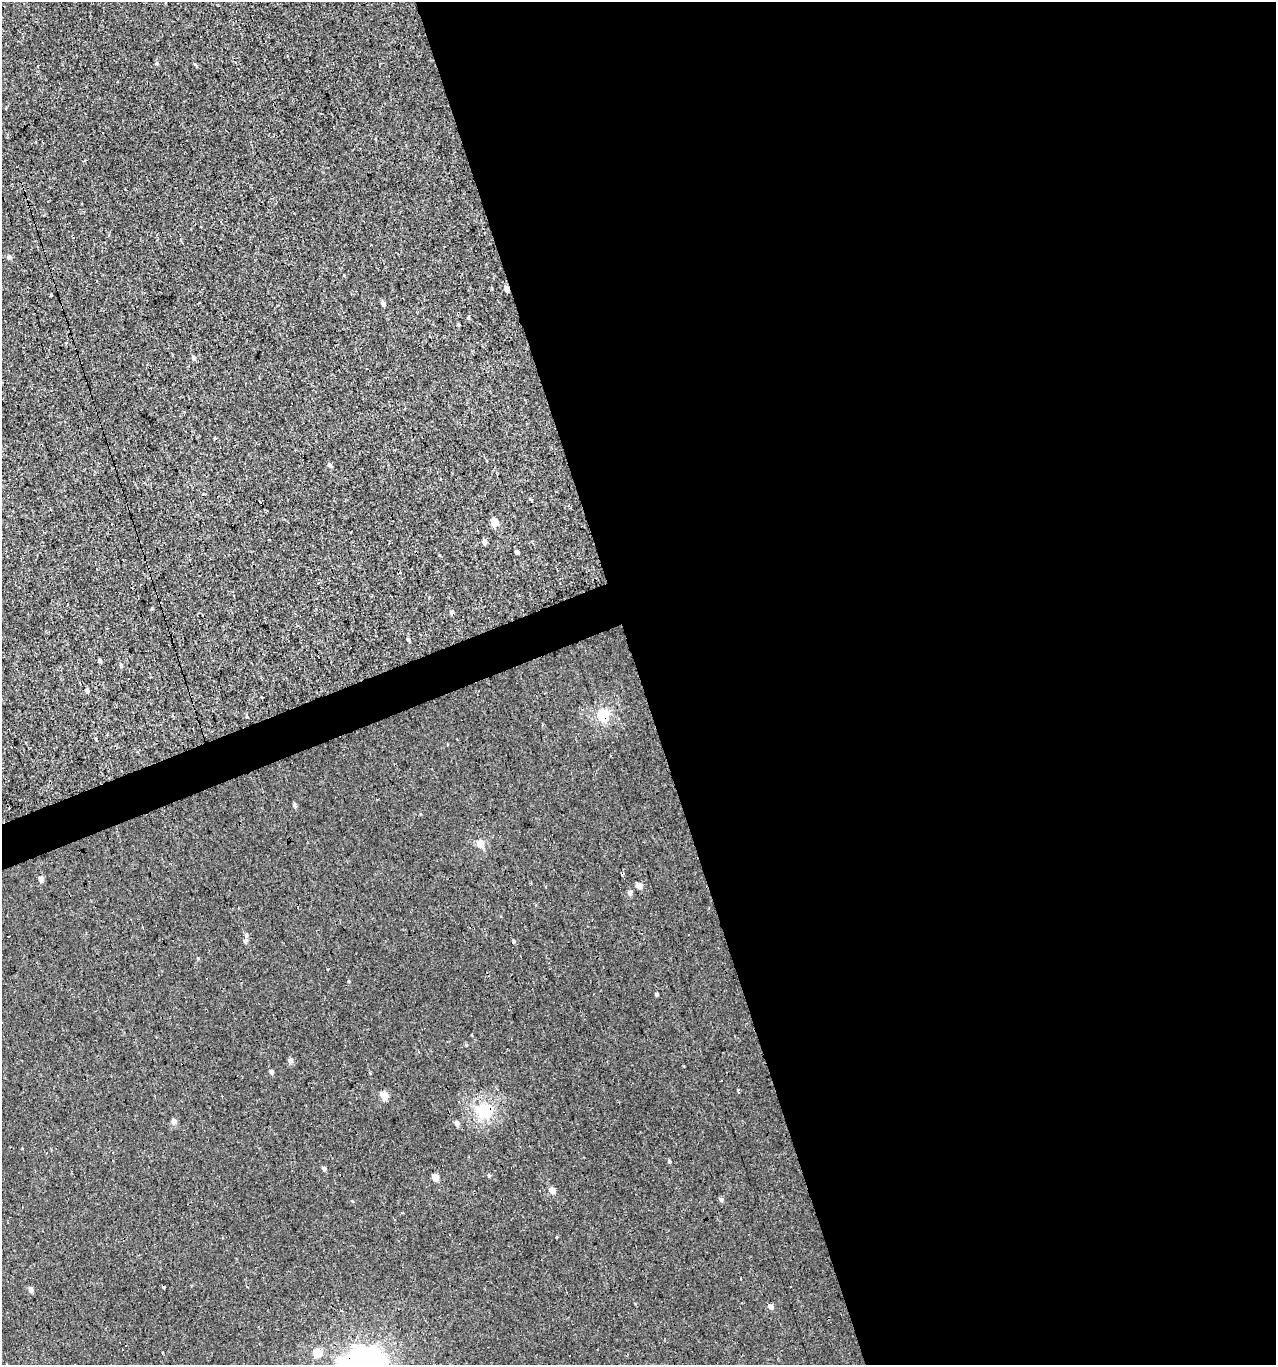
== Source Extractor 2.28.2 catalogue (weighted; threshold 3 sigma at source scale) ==
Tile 8 of 4 x 4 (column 4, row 2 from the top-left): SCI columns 3945-5218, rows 2727-4089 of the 5286 x 5452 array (HDU 1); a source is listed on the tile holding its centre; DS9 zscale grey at full resolution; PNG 1278 x 1367 px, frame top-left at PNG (2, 2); no overlay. Shown black and unused: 52% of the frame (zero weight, under 3 of 4 exposures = <1% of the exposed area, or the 3 px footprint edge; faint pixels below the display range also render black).
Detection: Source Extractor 2.28.2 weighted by HDU 2 'WHT'; one run over the whole footprint, this tile lists its part. Background 0.00134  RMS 0.003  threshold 0.0136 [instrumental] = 3 sigma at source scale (4.5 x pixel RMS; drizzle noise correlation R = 1.50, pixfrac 1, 0.0396/0.0396 arcsec/px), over >= 5 px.
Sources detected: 66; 14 cosmic-ray / hot-pixel residue — not listed; the other 52 listed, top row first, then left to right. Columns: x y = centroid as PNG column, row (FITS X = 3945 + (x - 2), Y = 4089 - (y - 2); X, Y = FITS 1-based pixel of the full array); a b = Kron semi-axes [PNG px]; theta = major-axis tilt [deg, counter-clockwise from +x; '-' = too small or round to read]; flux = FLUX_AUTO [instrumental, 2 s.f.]
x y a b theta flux
157 63 5 4 - 0.4
37 66 3 2 - 0.28
9 257 5 5 - 0.9
506 289 5 4 - 1.5
383 303 5 4 - 1.4
458 324 4 3 - 0.31
66 343 3 3 - 1.1
194 358 6 4 -67 0.99
215 437 3 3 - 0.48
330 465 6 4 -58 0.81
531 500 4 3 - 0.97
494 522 5 5 - 7.7
484 542 6 5 - 0.85
517 552 4 4 - 0.73
451 612 5 5 - 0.63
408 640 5 3 - 0.45
99 660 4 3 - 0.8
121 665 6 4 -73 0.49
128 678 3 3 - 1.2
87 690 5 4 - 0.67
603 715 5 5 - 26
295 805 6 4 68 0.62
480 844 5 4 - 6.5
622 874 4 3 - 1.1
41 879 4 4 - 2
639 886 4 4 - 4.2
630 892 5 5 - 1
246 935 6 5 - 0.57
688 935 3 3 - 0.61
245 941 6 5 - 0.78
513 941 5 3 - 0.33
328 969 3 3 - 0.53
657 994 3 3 - 0.46
290 1060 5 5 - 1.3
271 1072 4 4 - 1.1
721 1080 3 2 - 0.38
738 1092 4 2 - 1.1
384 1096 5 4 - 7.3
484 1110 6 6 - 58
174 1121 5 5 - 1.6
457 1124 6 5 - 1.1
669 1162 5 4 - 0.42
324 1168 5 4 - 0.79
489 1175 5 4 - 0.37
436 1177 5 4 - 5.4
552 1191 5 4 - 2.9
721 1199 5 5 - 0.85
395 1219 3 3 - 1.7
164 1287 3 3 - 0.66
31 1289 5 5 - 1.6
771 1307 5 4 - 1.7
317 1353 5 5 - 9.6
Overlapping masked pixels (flux is a lower limit): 3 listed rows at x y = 506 289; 603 715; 484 1110
Unlisted compact peaks at least as high as the median listed source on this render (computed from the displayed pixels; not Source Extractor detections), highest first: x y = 198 958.